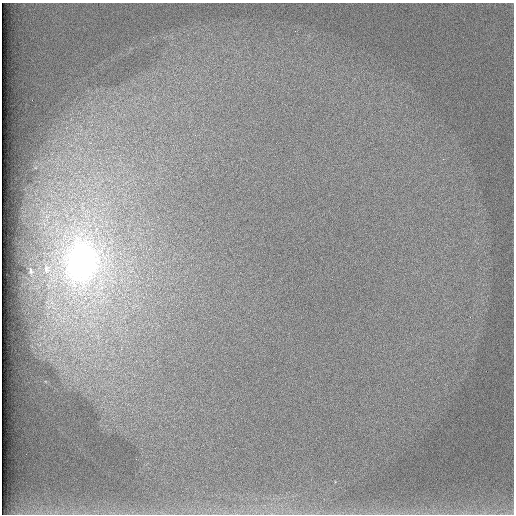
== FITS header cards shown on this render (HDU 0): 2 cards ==
NAXIS1  =                  512 /
NAXIS2  =                  512 /

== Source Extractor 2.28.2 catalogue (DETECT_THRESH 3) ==
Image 512 x 512 px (HDU 0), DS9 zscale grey, 1 PNG px = 1 image px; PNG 516 x 516 px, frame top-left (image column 1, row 512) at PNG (2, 3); no overlay
Background 98.2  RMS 2.8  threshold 8.37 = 3 sigma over >= 5 px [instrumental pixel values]
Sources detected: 3; all 3 listed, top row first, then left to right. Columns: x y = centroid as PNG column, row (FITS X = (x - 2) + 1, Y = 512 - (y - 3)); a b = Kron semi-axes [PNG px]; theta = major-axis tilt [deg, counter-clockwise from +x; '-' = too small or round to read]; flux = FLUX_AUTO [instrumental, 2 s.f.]
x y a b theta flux
82 262 27 21 83 93000
46 269 11 7 78 940
31 271 4 3 - 320